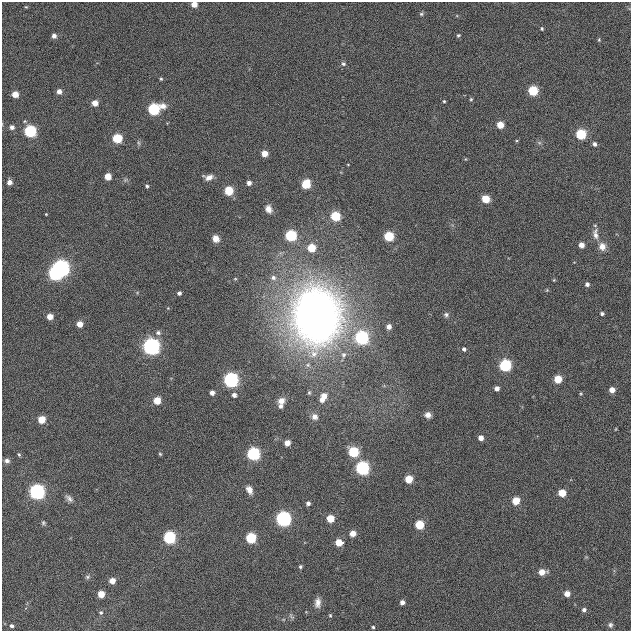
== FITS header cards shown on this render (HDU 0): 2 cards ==
NAXIS1  =                  629
NAXIS2  =                  629

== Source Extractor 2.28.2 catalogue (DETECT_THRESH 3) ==
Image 629 x 629 px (HDU 0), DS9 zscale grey, 1 PNG px = 1 image px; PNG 633 x 633 px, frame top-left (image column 1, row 629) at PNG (2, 2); no overlay
Background 0.00215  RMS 0.026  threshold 0.0777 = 3 sigma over >= 5 px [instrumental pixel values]
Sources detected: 116; all 116 listed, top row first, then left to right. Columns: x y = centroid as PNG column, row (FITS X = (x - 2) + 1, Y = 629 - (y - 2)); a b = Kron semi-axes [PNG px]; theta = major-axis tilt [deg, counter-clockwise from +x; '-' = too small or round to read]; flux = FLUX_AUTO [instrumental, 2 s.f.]
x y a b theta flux
194 4 5 4 - 16
26 7 5 3 - 1.4
421 14 5 4 - 2.5
542 28 4 3 - 2.2
458 35 4 4 - 2.5
54 36 5 4 - 6.9
599 40 5 4 - 2
343 64 6 5 - 3.5
161 79 4 3 - 1.9
59 91 5 5 - 11
533 91 6 6 - 88
15 94 5 5 - 22
471 99 4 4 - 2.2
444 101 3 3 - 1.9
95 103 5 5 - 16
154 109 8 6 20 190
500 125 5 5 - 27
12 127 5 5 - 6.8
30 131 6 6 - 200
581 134 6 6 - 110
117 138 6 5 - 84
539 142 6 4 -20 2.8
595 144 5 5 - 5.2
264 154 5 5 - 22
348 165 4 2 - 1.2
108 176 5 5 - 26
209 177 10 7 21 9.7
9 182 5 5 - 10
249 183 4 4 - 7.8
306 184 6 5 - 77
147 186 5 4 - 2.8
229 191 5 5 - 70
486 199 6 5 - 41
268 209 9 7 -68 11
46 214 3 2 - 1.3
335 216 5 5 - 94
595 234 16 7 -86 12
291 236 6 6 - 160
389 236 5 5 - 99
216 239 8 7 - 12
581 245 5 5 - 13
602 246 10 9 - 14
312 248 5 5 - 47
61 268 7 6 - 780
55 274 6 6 - 310
273 278 7 6 - 6.6
554 280 4 4 - 1.6
587 284 4 4 - 5.4
547 290 5 4 - 1.8
179 293 4 4 - 4.6
602 313 4 4 - 3.7
446 315 7 6 - 3.9
316 316 49 41 -89 1300
50 317 5 5 - 19
80 324 5 5 - 21
389 327 4 4 - 10
158 333 7 6 - 5.4
362 338 6 6 - 360
151 347 7 7 - 550
464 349 4 4 - 4.7
343 355 9 7 79 7.1
505 365 6 6 - 230
558 379 5 5 - 50
231 380 6 6 - 520
497 388 4 4 - 9.2
612 390 5 5 - 16
212 393 4 4 - 8.7
309 393 6 5 - 2.7
581 394 5 3 - 1.6
234 395 4 4 - 7.5
324 396 7 6 - 17
157 400 5 5 - 39
322 400 5 5 - 9.6
281 401 9 8 - 12
281 406 5 5 - 5.2
428 415 6 5 - 8.2
315 417 8 8 - 9.4
42 419 5 5 - 40
481 438 4 4 - 14
287 443 5 4 - 18
354 452 6 5 - 140
19 454 5 4 - 2.1
160 454 5 4 - 2
253 454 6 6 - 300
7 461 7 6 - 5.1
362 468 6 6 - 410
409 479 5 5 - 52
249 490 10 6 -64 10
37 492 6 6 - 650
562 493 5 5 - 42
69 498 11 6 -40 6.5
516 501 5 5 - 44
308 503 4 4 - 5.6
330 518 5 5 - 48
283 519 6 6 - 590
43 523 6 5 - 3.1
420 525 5 5 - 75
353 533 5 4 - 21
169 537 6 6 - 270
251 538 5 5 - 140
339 542 5 5 - 36
300 567 4 3 - 3
542 572 6 5 - 22
88 577 7 5 1 3.7
112 581 5 4 - 21
101 594 5 5 - 34
567 594 5 5 - 18
402 602 4 4 - 9.1
317 603 12 7 86 11
584 610 5 5 - 5.8
101 612 6 5 - 3.8
330 615 5 4 - 2.3
291 616 10 4 -46 3.1
610 625 8 7 - 5.5
12 626 5 5 - 5.1
373 627 4 4 - 2.8
At the frame edge (FLAGS 8, measured only in part): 1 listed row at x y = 194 4